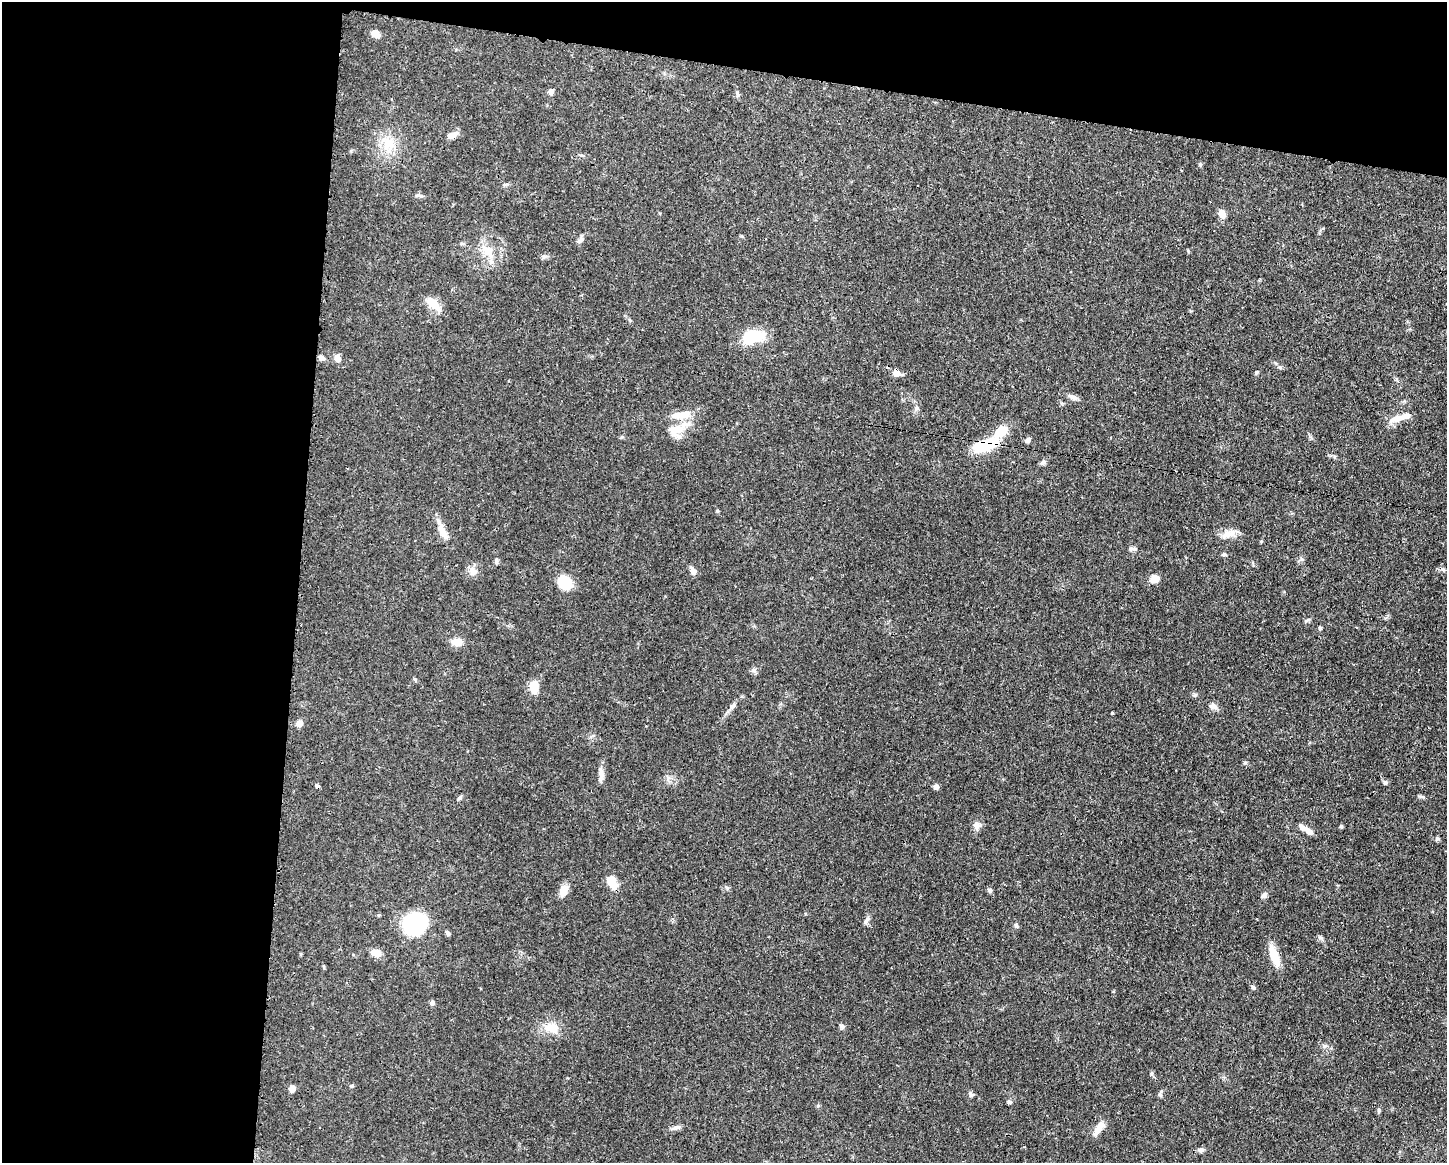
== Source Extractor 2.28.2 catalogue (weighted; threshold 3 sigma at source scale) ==
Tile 1 of 3 x 4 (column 1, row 1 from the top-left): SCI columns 117-1561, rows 3486-4646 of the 4681 x 4647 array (HDU 1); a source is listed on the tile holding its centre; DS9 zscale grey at full resolution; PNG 1449 x 1165 px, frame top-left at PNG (2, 2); no overlay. Shown black and unused: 27% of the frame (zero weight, under 3 of 4 exposures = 1% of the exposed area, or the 3 px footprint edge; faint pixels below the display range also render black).
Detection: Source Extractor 2.28.2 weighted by HDU 2 'WHT'; one run over the whole footprint, this tile lists its part. Background 0.0544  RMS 0.0033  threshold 0.0148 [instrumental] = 3 sigma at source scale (4.5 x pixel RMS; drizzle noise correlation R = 1.50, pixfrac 1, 0.05/0.05 arcsec/px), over >= 5 px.
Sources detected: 82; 2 cosmic-ray / hot-pixel residue — not listed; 4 inside a brighter listed object's ellipse — not listed separately; the other 76 listed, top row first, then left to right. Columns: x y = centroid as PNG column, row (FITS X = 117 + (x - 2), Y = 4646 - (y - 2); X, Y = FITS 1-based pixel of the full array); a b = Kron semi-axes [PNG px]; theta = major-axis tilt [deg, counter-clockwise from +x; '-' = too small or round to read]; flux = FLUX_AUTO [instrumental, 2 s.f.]
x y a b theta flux
375 34 8 6 -35 2.7
551 91 7 6 - 1
451 135 13 7 20 2.2
388 144 19 16 -89 6.8
505 184 6 4 18 0.48
419 196 10 3 -21 0.59
1222 214 9 7 -71 2.7
580 240 11 6 39 1
462 244 6 4 -18 0.44
487 251 19 11 -49 4.9
544 257 7 5 30 0.71
433 304 23 10 -43 4.3
753 337 25 13 11 11
321 358 8 6 -29 0.89
337 358 8 7 - 2
1280 367 6 5 - 0.54
1256 372 5 4 - 0.38
896 373 9 8 - 1.9
1073 397 14 5 -20 1.3
917 408 7 5 0 0.76
1398 418 23 9 16 3.3
676 431 24 14 40 5.6
1001 431 22 12 41 5.9
1028 440 8 5 24 0.83
983 446 24 13 10 11
1043 462 8 6 28 0.76
441 529 17 10 -68 3.2
1228 534 19 9 13 3.1
1133 549 11 5 1 0.87
1224 554 6 5 - 0.54
1301 559 7 4 -70 0.52
496 561 7 5 -89 0.63
1443 569 7 4 -18 0.58
693 571 11 6 -55 1.4
473 572 11 9 -2 2
1155 579 10 8 26 2.9
565 583 16 14 -63 6.9
1320 628 5 4 - 0.45
457 642 14 10 6 2.8
534 686 14 9 87 5.1
733 706 10 6 52 1.1
1214 707 11 7 -12 1.3
1112 713 3 3 - 0.29
299 723 7 6 - 1.8
601 774 19 6 -87 1.9
1385 782 7 5 -74 0.64
936 787 6 5 - 1.3
459 798 7 5 28 0.59
977 826 12 9 7 1.5
1341 827 5 4 - 0.46
1308 831 13 7 -36 2.1
1437 839 6 5 - 0.54
612 882 14 8 -63 5.9
990 890 7 5 -56 0.65
563 891 16 9 70 2.7
1264 895 8 6 75 0.86
866 920 11 5 50 0.92
414 924 18 17 - 30
1016 926 7 5 -63 0.6
448 933 7 5 -60 0.62
1321 938 8 4 -37 0.61
376 953 13 9 -11 2.6
1274 956 25 10 -69 5.1
1253 987 7 5 -41 0.57
432 1003 7 5 64 0.77
842 1026 7 5 -47 0.72
552 1027 21 14 -3 5
351 1086 5 4 - 0.39
292 1088 6 6 - 1.8
1160 1094 6 5 - 0.64
971 1095 7 5 -89 0.68
1009 1102 7 4 -26 0.59
1379 1111 8 3 90 0.48
676 1128 12 6 26 1.2
1099 1128 18 7 55 3.1
1201 1150 9 6 -10 0.96
Overlapping masked pixels (flux is a lower limit): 1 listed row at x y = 983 446
Unlisted compact peaks at least as high as the median listed source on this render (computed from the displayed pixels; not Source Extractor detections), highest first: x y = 1151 1074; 1245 763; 1200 164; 1308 620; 717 511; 668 778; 754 670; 415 679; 1419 796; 1188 251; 818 1106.